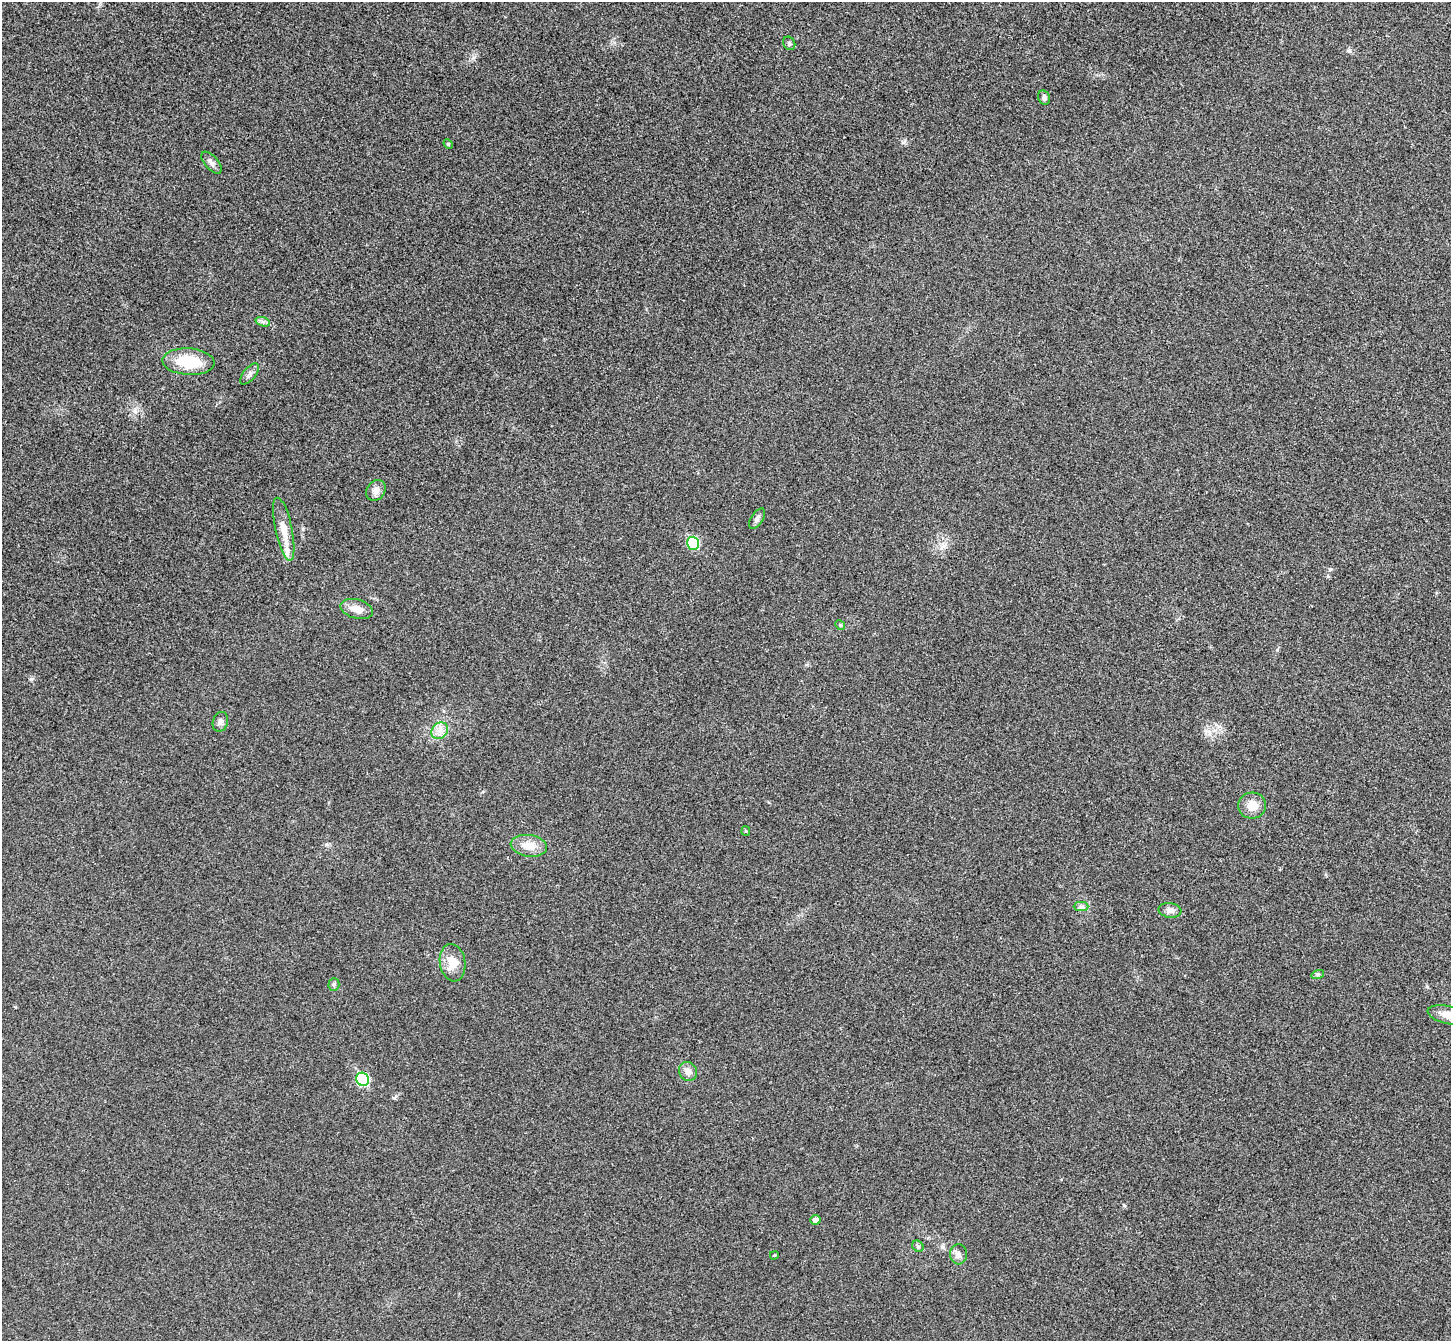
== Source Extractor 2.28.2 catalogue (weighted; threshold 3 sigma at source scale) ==
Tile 10 of 4 x 4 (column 2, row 3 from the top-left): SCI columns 1499-2947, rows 1532-2870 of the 5898 x 5875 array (HDU 1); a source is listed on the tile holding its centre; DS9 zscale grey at full resolution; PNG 1453 x 1343 px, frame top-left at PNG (2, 2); each listed source drawn as its Kron ellipse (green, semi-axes under 4 px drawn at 4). Shown black and unused: <1% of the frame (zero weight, under 3 of 4 exposures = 6% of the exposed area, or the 3 px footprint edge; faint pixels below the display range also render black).
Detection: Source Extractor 2.28.2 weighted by HDU 2 'WHT'; one run over the whole footprint, this tile lists its part. Background 0.0533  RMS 0.0066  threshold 0.0295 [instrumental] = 3 sigma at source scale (4.5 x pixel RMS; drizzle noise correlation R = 1.50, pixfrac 1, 0.05/0.05 arcsec/px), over >= 5 px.
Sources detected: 31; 1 inside a brighter listed object's ellipse — not listed separately; the other 30 listed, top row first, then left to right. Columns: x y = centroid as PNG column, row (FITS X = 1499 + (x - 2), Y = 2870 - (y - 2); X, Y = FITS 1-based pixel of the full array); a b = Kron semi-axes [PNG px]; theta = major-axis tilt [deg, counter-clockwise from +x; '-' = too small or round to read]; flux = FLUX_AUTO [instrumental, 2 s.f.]
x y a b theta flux
789 43 7 5 -59 1.4
1044 98 7 5 -68 1.8
448 144 5 4 - 0.79
211 163 13 6 -49 2.7
263 322 7 4 -18 1.5
188 362 26 13 -3 24
249 374 12 6 51 2.4
376 490 11 9 51 4.2
757 519 11 6 57 2.1
284 529 32 8 -78 9.4
693 543 6 6 - 37
357 609 17 9 -14 6.3
840 625 5 4 - 0.81
220 722 10 7 73 2.4
440 731 9 7 45 4.1
1252 806 14 13 - 8.3
746 831 5 4 - 0.79
529 846 18 10 -8 8.9
1081 907 7 4 0 1.5
1170 910 11 7 -7 3.5
453 963 19 12 -81 9.5
1318 974 6 4 17 1
334 984 6 5 - 1.2
1448 1015 21 9 -13 7.2
688 1071 10 9 - 3.7
362 1079 7 6 - 50
815 1220 5 5 - 3
918 1246 6 5 - 1.2
959 1254 10 8 -86 2.9
774 1255 4 3 - 0.73
Isophote crosses this tile's border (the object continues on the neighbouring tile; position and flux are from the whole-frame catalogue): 1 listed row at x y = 1448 1015
Unlisted compact peaks at least as high as the median listed source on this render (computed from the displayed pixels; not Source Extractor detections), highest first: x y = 473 58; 394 1098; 1124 1205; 135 411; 1330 569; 903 142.